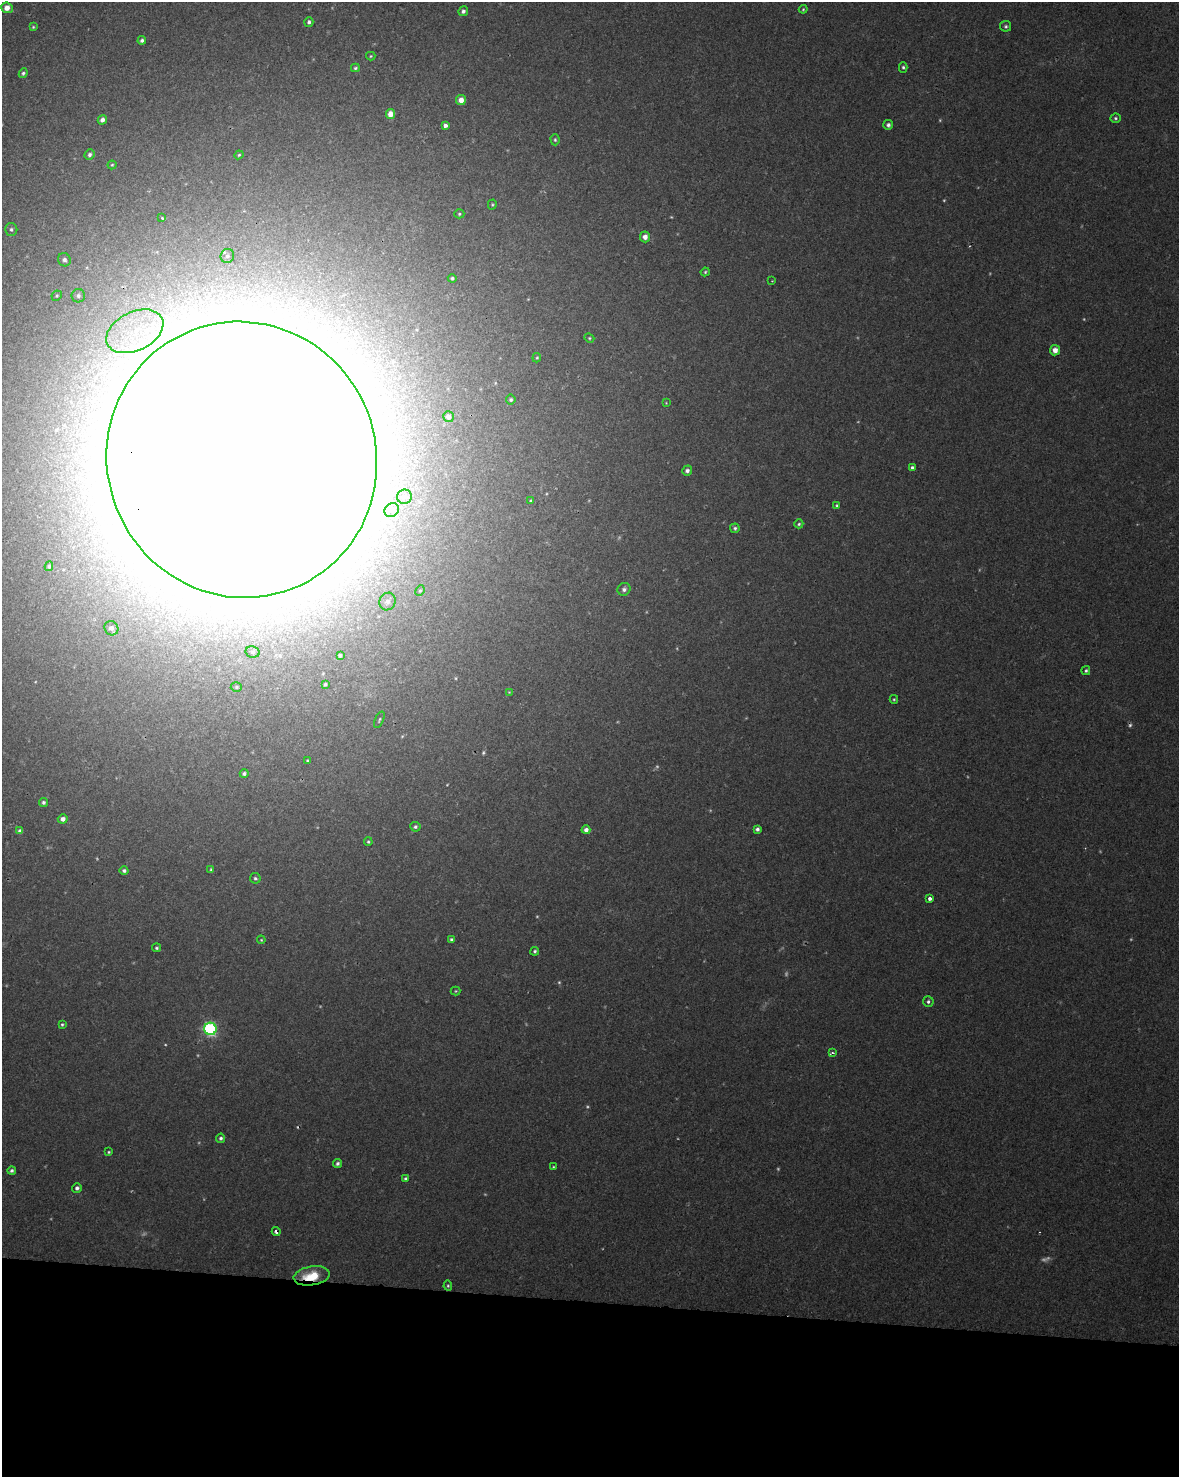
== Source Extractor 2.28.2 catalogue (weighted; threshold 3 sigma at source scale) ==
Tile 10 of 4 x 3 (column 2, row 3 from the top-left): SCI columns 1185-2361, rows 285-1759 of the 4715 x 4936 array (HDU 1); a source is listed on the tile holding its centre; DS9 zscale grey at full resolution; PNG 1181 x 1479 px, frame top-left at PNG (2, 2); each listed source drawn as its Kron ellipse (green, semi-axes under 4 px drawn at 4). Shown black and unused: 12% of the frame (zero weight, under 2 of 3 exposures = <1% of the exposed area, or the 3 px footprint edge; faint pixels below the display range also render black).
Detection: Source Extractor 2.28.2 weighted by HDU 2 'WHT'; one run over the whole footprint, this tile lists its part. Background 0.045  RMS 0.0065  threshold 0.0291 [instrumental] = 3 sigma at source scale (4.5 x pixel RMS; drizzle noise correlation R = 1.50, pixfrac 1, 0.0396/0.0396 arcsec/px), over >= 5 px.
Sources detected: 122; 22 too faint to see at this stretch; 4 inside a brighter object's white glare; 2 cosmic-ray / hot-pixel residue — neither listed nor drawn; the other 94 listed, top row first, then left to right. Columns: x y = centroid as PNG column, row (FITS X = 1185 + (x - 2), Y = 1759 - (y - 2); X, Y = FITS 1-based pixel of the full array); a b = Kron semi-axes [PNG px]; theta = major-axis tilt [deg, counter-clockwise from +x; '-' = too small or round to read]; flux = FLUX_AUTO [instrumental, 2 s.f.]
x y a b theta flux
7 8 6 5 - 6
803 9 4 3 - 0.78
463 11 5 4 - 2.1
309 22 5 4 - 1.7
1006 26 5 5 - 1.3
33 27 4 4 - 0.82
142 40 4 4 - 2.1
371 56 5 4 - 0.82
903 67 5 4 - 1.2
355 68 4 3 - 1.1
23 73 5 4 - 1.4
461 100 5 5 - 5.3
390 114 5 4 - 6.4
1115 118 5 5 - 1.1
102 120 5 4 - 2.9
445 125 4 3 - 9.3
888 125 5 5 - 2
555 140 5 4 - 1.1
89 155 5 5 - 1.8
239 155 4 4 - 0.88
112 165 4 4 - 0.78
492 204 5 4 - 0.76
459 214 5 4 - 1
162 218 3 3 - 0.89
11 229 6 6 - 1.7
645 237 5 5 - 4
227 256 7 6 - 2.5
64 260 7 6 - 2.2
705 272 4 4 - 0.97
452 278 4 4 - 1.2
772 281 2 2 - 0.44
57 296 5 4 - 0.97
78 296 7 6 - 2.1
135 331 30 19 26 35
589 338 5 4 - 0.86
1055 350 5 5 - 4.9
537 358 5 4 - 0.77
511 400 5 5 - 1.2
666 403 4 4 - 0.61
448 417 5 5 - 3.4
242 460 139 134 -65 14000
912 468 4 4 - 1.6
687 471 5 4 - 2.2
405 497 7 7 - 2.5
531 501 4 3 - 0.84
837 505 4 4 - 0.93
392 510 7 6 - 1.9
799 524 4 4 - 1.1
735 528 5 4 - 1.3
49 566 5 3 - 1.1
624 589 7 6 - 2.1
420 591 5 4 - 0.91
388 602 9 8 - 3.9
111 628 7 6 - 2.8
253 652 7 5 -12 1.6
340 655 4 3 - 1.4
1086 671 4 4 - 1.2
325 684 3 3 - 1.1
236 687 5 4 - 1
509 692 4 4 - 0.54
894 699 4 3 - 0.82
379 720 9 4 66 1
307 761 3 3 - 0.73
244 773 4 4 - 1.5
43 802 4 4 - 1.6
63 819 5 4 - 3.7
415 827 5 5 - 1.6
757 829 4 4 - 1.8
586 830 4 4 - 3.3
20 831 4 4 - 2.6
368 842 4 4 - 1
124 870 4 4 - 1.8
211 870 4 3 - 0.96
255 878 5 5 - 1.4
929 898 4 3 - 2.7
452 939 4 4 - 1.5
261 940 4 3 - 0.67
156 948 4 4 - 1.2
535 951 4 4 - 1.2
456 991 5 4 - 0.75
928 1002 5 5 - 1.6
62 1024 4 3 - 1
210 1029 6 6 - 130
832 1053 4 3 - 2
221 1138 4 4 - 1.6
109 1152 4 3 - 0.86
338 1163 4 4 - 1.7
553 1167 4 3 - 0.79
12 1170 4 4 - 1.5
405 1178 4 3 - 1.3
77 1188 5 5 - 2
276 1232 4 3 - 1.8
312 1276 18 9 8 18
448 1286 5 4 - 0.91
Overlapping masked pixels (flux is a lower limit): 3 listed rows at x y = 242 460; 276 1232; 312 1276